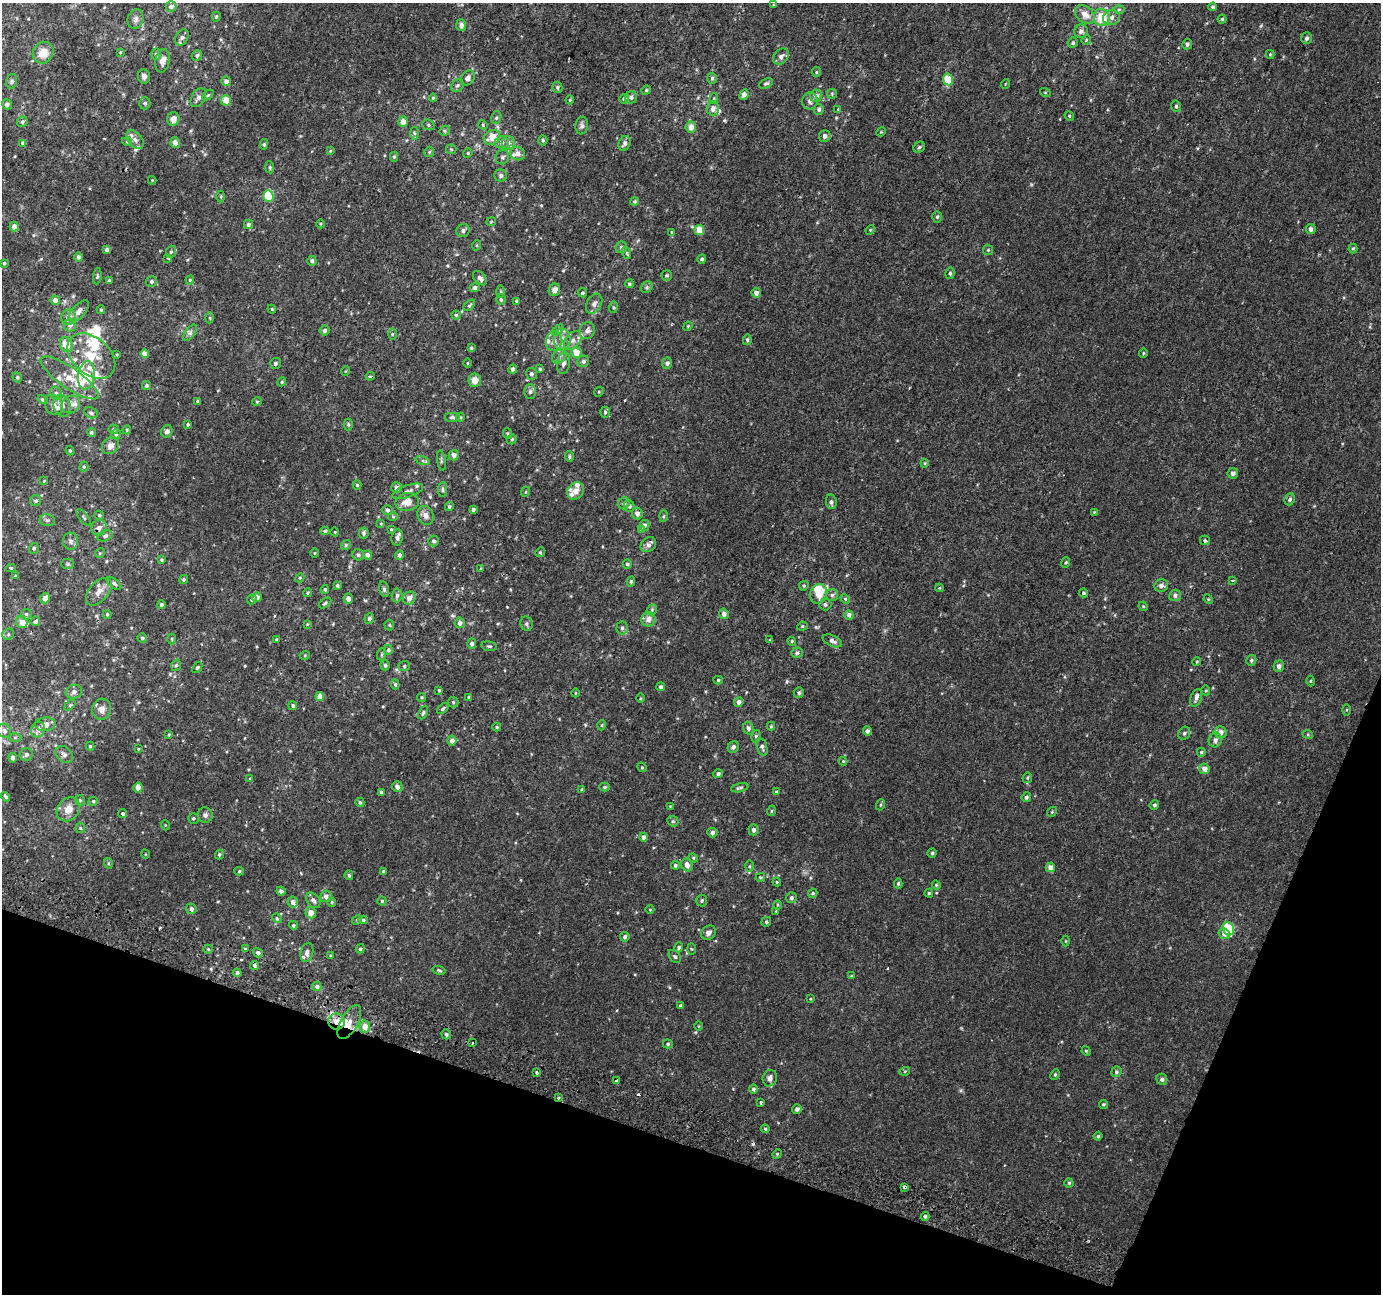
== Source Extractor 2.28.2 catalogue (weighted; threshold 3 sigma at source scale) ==
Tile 15 of 4 x 4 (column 3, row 4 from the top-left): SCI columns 2781-4159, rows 315-1606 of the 5553 x 5736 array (HDU 1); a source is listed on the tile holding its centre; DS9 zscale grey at full resolution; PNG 1383 x 1296 px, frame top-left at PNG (2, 3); each listed source drawn as its Kron ellipse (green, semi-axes under 4 px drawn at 4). Shown black and unused: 17% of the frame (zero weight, under 2 of 3 exposures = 2% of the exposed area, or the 3 px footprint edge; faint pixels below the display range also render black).
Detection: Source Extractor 2.28.2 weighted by HDU 2 'WHT'; one run over the whole footprint, this tile lists its part. Background 9.87e-04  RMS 0.0028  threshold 0.0125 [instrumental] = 3 sigma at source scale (4.5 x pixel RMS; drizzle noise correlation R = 1.50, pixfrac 1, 0.0396/0.0396 arcsec/px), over >= 5 px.
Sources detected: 525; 3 inside a brighter object's white glare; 4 cosmic-ray / hot-pixel residue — neither listed nor drawn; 33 inside a brighter listed object's ellipse — not listed separately; the other 485 listed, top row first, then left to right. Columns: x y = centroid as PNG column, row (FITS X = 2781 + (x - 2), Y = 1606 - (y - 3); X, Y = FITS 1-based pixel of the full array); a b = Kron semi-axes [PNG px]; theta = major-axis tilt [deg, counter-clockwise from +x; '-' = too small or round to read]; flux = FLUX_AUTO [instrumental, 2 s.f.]
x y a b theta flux
773 5 3 2 - 0.21
171 7 5 5 - 1.2
1213 7 4 4 - 0.52
1119 10 6 4 1 0.41
1085 14 11 8 -41 2.6
216 17 5 4 - 0.33
1102 17 9 7 -73 6.8
1111 18 8 7 - 1.2
136 19 10 8 74 1.1
1222 19 4 4 - 0.4
461 25 6 5 - 1.1
1081 31 7 6 - 1.1
182 37 9 6 59 0.79
1306 38 6 5 - 0.71
1086 40 5 4 - 0.3
1073 43 5 5 - 0.55
1187 44 5 5 - 0.65
120 52 4 3 - 0.21
43 53 11 10 - 3.4
156 54 5 5 - 0.48
1270 54 4 4 - 0.28
197 55 5 5 - 0.55
781 56 9 7 46 1.4
163 61 12 7 79 1.6
816 72 5 4 - 0.33
144 76 7 6 - 1
468 78 8 6 51 1.1
712 78 5 4 - 0.51
948 79 6 5 - 6.4
12 81 7 5 74 0.52
226 81 5 5 - 0.95
766 84 7 4 24 0.55
1005 84 5 3 - 0.2
457 85 7 5 44 0.63
557 87 5 5 - 0.49
646 90 5 4 - 0.33
1045 92 5 3 - 0.21
744 94 5 4 - 1.1
832 94 5 5 - 0.32
208 95 6 4 44 0.35
816 96 6 6 - 1.2
631 97 6 6 - 0.77
198 98 10 6 58 1.1
433 98 4 4 - 0.32
624 99 5 5 - 0.63
714 99 5 4 - 0.36
226 100 5 5 - 2.9
570 100 4 3 - 0.29
810 101 8 8 - 1.1
145 103 6 5 - 0.61
7 104 5 5 - 0.74
1176 106 6 4 -77 0.4
713 108 7 6 - 1.2
819 109 5 5 - 0.62
838 109 3 3 - 0.16
1069 116 5 4 - 0.34
496 118 6 5 - 0.49
173 119 7 6 - 1.9
22 122 5 5 - 0.51
403 122 5 5 - 2.8
428 125 6 5 - 0.46
483 125 5 3 - 0.27
582 126 9 6 80 0.73
691 127 5 5 - 2.2
445 131 5 5 - 0.39
881 132 5 4 - 0.27
414 133 6 4 -87 0.44
825 136 6 6 - 1
492 137 9 7 33 3.6
135 140 11 6 -49 1.2
543 140 5 4 - 0.42
127 142 5 3 - 0.26
502 142 7 6 - 1.1
23 143 4 4 - 0.69
175 143 5 5 - 1.5
508 143 7 6 - 1
624 143 8 5 67 0.85
264 144 5 4 - 0.39
919 147 6 5 - 0.45
451 149 5 4 - 0.36
330 151 4 3 - 0.23
429 152 5 5 - 0.38
468 153 5 4 - 0.31
518 154 7 6 - 1.3
394 157 5 4 - 0.35
502 157 7 6 - 0.65
270 167 6 4 -84 0.41
501 175 6 6 - 0.68
152 180 4 4 - 0.25
268 196 6 5 - 9.2
221 197 6 3 -90 0.31
634 201 4 4 - 0.4
937 217 6 5 - 0.41
491 222 5 4 - 0.28
248 224 5 4 - 0.72
321 224 4 3 - 0.26
14 227 5 4 - 1.7
1311 229 5 5 - 0.95
699 230 5 4 - 3.2
870 230 5 4 - 0.29
463 231 7 6 - 0.82
672 232 4 3 - 0.26
477 245 5 3 - 0.27
621 247 6 5 - 0.69
1353 249 5 4 - 0.33
107 250 4 4 - 0.73
988 250 5 5 - 0.32
171 252 6 5 - 0.44
627 253 6 3 -72 0.32
78 257 5 4 - 0.67
168 258 3 2 - 0.36
702 259 4 4 - 0.44
312 261 5 4 - 0.62
4 263 3 3 - 0.36
950 273 6 4 78 0.43
666 275 5 5 - 0.45
97 276 8 4 82 0.43
480 278 8 5 -48 1.1
190 280 4 4 - 0.28
109 281 4 4 - 0.58
151 281 5 5 - 0.61
629 284 4 4 - 0.41
647 287 6 5 - 0.53
475 288 5 4 - 0.83
554 290 6 5 - 1.5
501 292 6 3 90 0.31
582 293 4 4 - 0.5
756 293 5 4 - 1.7
55 300 5 4 - 1.4
501 300 5 4 - 0.53
517 301 4 3 - 0.33
594 304 11 7 60 1.1
469 305 7 4 44 0.37
613 307 6 3 83 0.32
272 309 4 4 - 0.28
101 310 4 3 - 0.31
79 311 13 6 48 1.6
456 315 4 4 - 0.37
68 317 8 7 - 1.6
210 318 5 3 - 0.3
70 325 6 6 - 1.2
688 326 5 4 - 0.26
325 330 5 5 - 0.66
558 330 6 4 47 0.45
587 331 8 7 - 1.2
190 333 10 5 54 0.75
392 334 6 4 89 0.35
562 340 11 8 -88 2.1
573 340 10 7 50 1.4
747 340 5 4 - 0.42
554 341 10 8 72 1.4
66 345 8 6 -61 3.9
471 348 4 3 - 0.35
576 352 5 5 - 3.4
1143 353 4 4 - 0.3
145 354 4 4 - 2.1
117 355 3 3 - 0.26
91 356 27 18 -41 9
559 356 8 6 47 0.91
583 361 6 5 - 0.63
275 363 5 5 - 0.56
467 363 4 3 - 0.21
563 363 11 6 78 1.2
667 363 6 5 - 0.68
513 369 5 4 - 0.74
540 369 4 4 - 0.33
346 371 5 3 - 0.2
531 374 6 5 - 0.62
86 375 14 8 81 3.9
370 376 4 4 - 0.55
17 377 5 4 - 0.44
70 378 34 10 -35 5.6
475 380 7 6 - 2.2
282 382 4 4 - 0.3
146 386 4 4 - 0.63
530 392 7 5 88 0.72
599 392 5 4 - 0.31
56 393 7 6 - 0.69
43 400 5 4 - 0.57
197 401 4 3 - 0.28
257 402 4 4 - 0.31
71 404 10 8 39 1.3
54 405 10 8 -64 1.4
62 406 11 8 -72 1.8
605 412 5 4 - 0.53
91 413 7 5 -25 0.68
452 417 8 5 0 0.55
460 417 4 3 - 0.26
188 424 4 4 - 0.41
348 424 6 4 -89 0.41
114 429 5 5 - 0.52
127 430 4 4 - 0.28
167 431 6 5 - 0.95
91 432 4 4 - 0.44
116 434 5 4 - 0.54
508 434 5 3 - 0.32
512 439 5 4 - 0.49
111 446 9 7 47 1.6
70 451 4 3 - 0.35
454 455 5 5 - 1.2
569 457 5 4 - 0.37
423 460 7 4 -19 0.49
441 460 10 3 -82 0.48
925 463 4 4 - 0.3
84 467 5 4 - 0.34
1233 473 5 5 - 0.99
44 481 4 4 - 0.23
357 485 4 4 - 0.4
397 488 5 5 - 1.5
443 489 7 4 86 0.5
408 491 16 6 19 1.2
576 491 9 7 48 1.6
525 492 5 3 - 0.22
1290 499 6 5 - 0.6
36 501 5 5 - 0.55
407 502 12 9 11 3.1
831 502 7 5 -81 0.69
624 503 6 5 - 0.75
629 506 6 5 - 0.9
449 507 4 4 - 0.54
387 510 5 5 - 0.63
473 510 4 3 - 0.6
1094 512 3 3 - 0.19
637 513 6 5 - 1.2
99 515 5 4 - 0.4
426 515 10 7 -63 1.3
663 516 5 4 - 0.3
84 517 10 3 -50 0.38
393 517 5 3 - 0.26
47 520 8 6 -12 0.69
381 524 4 3 - 0.21
644 525 5 5 - 0.7
99 528 8 7 - 1.4
391 529 3 3 - 0.25
641 529 4 4 - 0.33
325 531 4 4 - 0.51
335 532 4 3 - 0.2
364 533 5 5 - 0.54
105 536 8 5 22 0.67
397 538 8 5 82 0.78
1205 540 5 5 - 0.67
71 541 8 7 - 0.93
434 541 5 5 - 0.67
346 545 5 4 - 0.42
648 545 8 6 41 1.1
34 548 5 5 - 0.48
540 552 5 4 - 0.38
100 553 5 4 - 0.32
315 553 4 3 - 0.21
358 555 6 5 - 0.46
367 555 5 4 - 1
399 555 5 4 - 0.69
161 560 4 3 - 0.33
1066 562 5 4 - 0.38
68 564 6 5 - 0.43
627 564 5 4 - 0.55
11 568 5 4 - 0.31
481 568 3 3 - 0.25
15 576 4 4 - 0.28
300 578 5 4 - 0.29
184 579 5 4 - 0.5
1233 581 3 3 - 0.52
631 582 5 4 - 0.53
114 583 8 4 -37 0.66
337 585 4 3 - 0.45
804 586 5 4 - 0.4
1161 586 7 6 - 1.1
939 588 4 4 - 0.29
325 589 4 3 - 0.35
384 589 8 4 -76 0.58
99 592 16 9 48 2.4
308 593 4 4 - 0.32
1083 593 5 4 - 0.41
819 594 10 8 65 6.1
397 595 7 5 86 0.63
832 595 6 6 - 0.66
1175 595 6 5 - 0.76
257 597 5 4 - 1.2
45 598 5 4 - 1.8
348 598 5 4 - 1.3
409 598 7 6 - 1.6
252 599 5 4 - 0.4
845 599 5 4 - 0.37
1208 599 5 4 - 0.29
325 603 7 4 35 0.42
825 604 6 6 - 0.63
161 605 4 4 - 0.67
1143 606 5 4 - 0.27
652 610 6 4 51 0.44
26 614 5 5 - 0.45
107 614 4 4 - 0.42
724 614 5 5 - 1.2
849 615 5 4 - 1.2
369 619 5 4 - 0.68
648 619 7 7 - 1.9
35 621 5 5 - 0.75
22 622 6 5 - 2.2
460 623 5 5 - 1.2
307 624 4 4 - 0.25
526 624 7 6 - 0.57
389 625 5 5 - 0.35
802 626 5 4 - 0.34
622 628 6 5 - 0.55
8 634 6 5 - 0.46
142 638 5 4 - 0.55
171 639 5 3 - 0.24
276 639 4 3 - 0.3
770 640 4 4 - 0.25
792 641 4 4 - 0.33
832 641 10 5 -24 1
472 644 5 4 - 0.97
489 646 8 5 -9 0.5
388 650 5 4 - 0.56
797 653 6 5 - 0.66
382 654 6 4 71 0.32
305 655 5 3 - 0.23
1251 660 5 5 - 0.5
1197 661 4 3 - 0.3
176 665 6 4 71 0.52
385 665 5 4 - 0.47
404 666 6 5 - 0.47
1279 666 5 5 - 1
197 667 6 4 52 0.46
718 680 4 4 - 0.39
1311 681 5 3 - 0.26
395 684 5 4 - 0.37
661 687 4 4 - 0.6
439 690 3 3 - 0.29
1206 690 5 4 - 0.33
74 692 8 7 - 1
575 693 4 3 - 0.19
799 693 5 5 - 0.56
320 696 4 4 - 2
422 697 4 4 - 0.38
469 697 4 4 - 0.4
640 698 5 3 - 0.26
1196 698 9 5 71 0.88
453 702 5 5 - 0.4
739 702 5 4 - 1.1
70 705 6 4 44 0.43
293 706 4 4 - 0.51
102 709 10 9 - 1.5
443 709 6 4 39 0.48
1346 710 5 4 - 0.3
423 713 7 4 64 0.44
45 724 10 7 3 1.9
602 725 5 3 - 0.25
771 726 4 4 - 0.3
497 727 4 4 - 0.34
748 728 6 5 - 0.7
38 730 8 6 63 1.6
4 731 7 6 - 1.2
867 731 4 4 - 0.99
1220 732 6 6 - 1.5
1184 733 7 5 55 0.55
169 734 4 3 - 0.27
1308 735 5 3 - 0.31
756 736 6 5 - 0.54
15 738 6 4 1 0.44
1215 740 7 6 - 1.2
452 741 5 4 - 1.2
90 746 4 4 - 0.28
733 747 6 5 - 0.86
762 747 9 5 -73 0.74
138 749 3 3 - 0.21
1201 752 4 4 - 0.39
26 754 6 6 - 0.79
64 754 10 7 -44 0.96
13 758 4 4 - 1.1
843 761 4 4 - 0.27
642 767 5 4 - 0.33
1204 769 5 5 - 1.7
718 774 4 4 - 0.66
250 778 4 2 - 0.19
1027 778 5 4 - 0.36
397 787 5 5 - 1.2
605 787 5 4 - 0.43
138 788 5 4 - 1.8
740 788 9 4 13 0.54
582 789 3 3 - 0.29
381 792 3 3 - 0.47
776 792 4 4 - 0.33
6 797 5 3 - 0.59
1026 797 5 4 - 0.65
80 800 5 4 - 0.37
93 801 4 4 - 0.38
360 802 5 4 - 0.47
880 805 6 3 71 0.34
1154 805 5 4 - 0.46
670 806 4 4 - 0.22
68 809 13 10 49 2.9
771 811 5 3 - 0.25
1052 812 5 4 - 0.32
123 814 4 4 - 0.58
205 815 8 7 - 0.9
193 818 5 5 - 0.48
673 821 6 5 - 0.39
165 825 5 3 - 0.22
80 828 5 4 - 0.31
753 830 5 5 - 0.95
712 833 5 5 - 0.88
644 837 4 4 - 1.1
932 853 4 4 - 0.37
145 854 4 3 - 0.19
219 854 5 4 - 0.44
693 858 5 4 - 0.32
108 863 5 3 - 0.29
675 865 4 4 - 0.55
687 865 6 5 - 1.7
750 866 5 3 - 0.33
1050 867 5 4 - 1.9
239 871 5 4 - 0.39
384 871 4 4 - 0.43
349 875 5 4 - 0.45
760 877 5 4 - 0.34
777 882 4 4 - 0.27
898 883 5 4 - 0.42
936 885 4 4 - 0.3
281 891 4 4 - 0.86
813 893 5 4 - 0.45
929 893 4 4 - 0.35
326 896 6 5 - 1.2
791 898 5 5 - 0.72
313 900 8 6 -51 0.91
382 901 4 4 - 0.33
702 901 6 5 - 0.49
293 902 5 5 - 1.1
332 902 5 4 - 0.35
777 905 5 3 - 0.28
191 909 5 5 - 0.81
650 910 4 3 - 0.21
776 911 4 4 - 0.21
311 913 5 5 - 2.2
277 918 5 4 - 0.32
357 920 5 4 - 0.36
363 920 4 4 - 0.42
766 922 5 4 - 0.47
293 925 4 4 - 0.42
1228 929 6 5 - 18
708 933 8 6 40 1.2
1224 933 6 5 - 1.2
625 937 5 4 - 0.67
1065 941 5 3 - 0.24
679 947 5 4 - 0.67
208 949 4 4 - 0.32
245 949 4 3 - 0.33
360 949 5 4 - 0.45
691 949 5 3 - 0.27
307 952 10 6 76 1.1
258 953 5 4 - 0.84
330 955 4 3 - 0.27
675 956 7 5 -49 0.49
255 965 4 4 - 0.81
439 970 7 4 -15 0.37
237 973 4 4 - 0.71
851 976 4 3 - 0.28
317 986 5 4 - 0.75
810 999 4 2 - 0.19
681 1006 4 4 - 0.56
337 1022 8 8 - 2.4
349 1022 19 8 61 2.6
365 1026 6 5 - 2.7
698 1026 4 3 - 0.21
446 1034 5 4 - 0.62
472 1043 3 2 - 0.31
668 1044 5 4 - 0.42
1086 1051 5 4 - 0.29
905 1071 5 3 - 0.25
1116 1072 5 5 - 0.56
536 1073 3 3 - 0.57
1055 1074 5 4 - 0.35
770 1078 8 7 - 1.5
1162 1079 6 5 - 0.79
616 1081 3 3 - 2.4
753 1089 5 4 - 0.55
558 1098 4 3 - 0.31
761 1102 3 3 - 0.41
1103 1104 4 4 - 0.37
797 1109 5 4 - 0.8
765 1129 4 4 - 0.35
1098 1136 4 4 - 0.36
777 1154 5 4 - 0.31
1069 1183 4 4 - 0.37
905 1187 4 3 - 2.7
925 1216 4 3 - 0.53
Overlapping masked pixels (flux is a lower limit): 6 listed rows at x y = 99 528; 337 1022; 349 1022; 616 1081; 558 1098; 905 1187